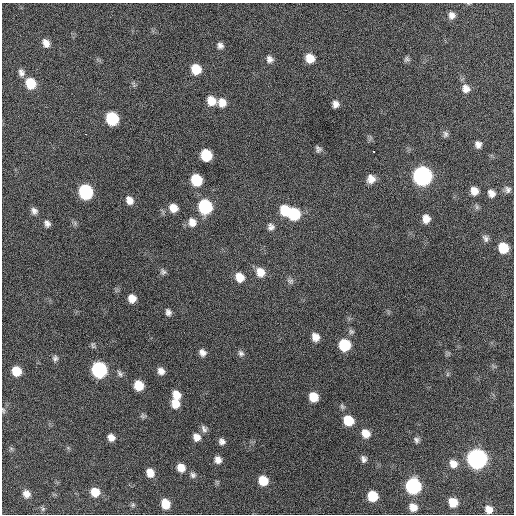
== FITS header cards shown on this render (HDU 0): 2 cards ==
NAXIS1  =                  512 / Axis length
NAXIS2  =                  512 / Axis length

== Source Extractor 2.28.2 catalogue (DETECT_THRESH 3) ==
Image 512 x 512 px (HDU 0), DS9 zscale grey, 1 PNG px = 1 image px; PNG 516 x 516 px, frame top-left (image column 1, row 512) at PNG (2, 3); no overlay
Background 242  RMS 16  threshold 47.7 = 3 sigma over >= 5 px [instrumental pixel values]
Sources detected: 89; all 89 listed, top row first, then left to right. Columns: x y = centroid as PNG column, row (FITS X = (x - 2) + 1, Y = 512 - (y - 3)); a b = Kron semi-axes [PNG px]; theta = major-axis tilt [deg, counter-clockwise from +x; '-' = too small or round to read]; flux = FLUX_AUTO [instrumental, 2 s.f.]
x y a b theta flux
452 15 9 8 - 5800
46 43 10 7 -61 7800
220 45 8 8 - 4200
310 58 9 8 - 15000
269 59 9 8 - 5000
406 59 8 6 64 2500
196 69 9 8 - 23000
21 73 10 7 -69 5000
30 83 10 9 - 30000
466 88 11 10 - 8200
211 101 10 8 -48 14000
222 103 10 9 - 11000
335 104 7 6 - 5400
112 119 9 8 - 69000
85 134 3 2 - 2500
445 134 9 7 -89 3000
478 144 8 7 - 5100
318 149 8 6 -56 3200
374 152 3 3 - 2800
206 155 9 8 - 38000
422 176 10 9 - 390000
371 179 10 10 - 8600
196 180 9 8 - 40000
508 189 8 7 - 3600
474 191 8 7 - 9000
86 192 9 8 - 120000
491 193 9 7 -44 6500
129 200 9 7 -60 7900
205 207 10 9 - 95000
173 208 9 8 - 11000
34 211 9 8 - 4500
285 211 11 9 -68 28000
294 214 10 9 - 50000
426 219 9 7 -89 8900
192 222 11 10 - 9700
47 223 8 7 - 4200
271 227 9 8 - 4700
485 238 10 7 -61 3600
503 248 9 8 - 26000
163 272 8 7 - 2900
260 272 11 9 -56 13000
239 277 10 9 - 14000
290 281 10 7 -23 3600
132 298 8 7 - 11000
168 312 9 7 -71 3900
351 332 8 7 - 2800
315 337 9 8 - 8400
93 345 9 5 -87 2200
344 345 9 9 - 45000
202 352 8 7 - 5500
241 353 9 7 -46 3500
55 358 9 7 80 3200
99 370 10 9 - 160000
16 371 8 8 - 21000
161 371 8 6 -51 6100
120 374 10 6 -56 3200
448 374 6 4 71 1500
139 385 8 7 - 21000
176 395 10 8 -59 13000
313 397 8 7 - 19000
175 403 9 8 - 14000
342 407 8 5 -50 2500
3 410 8 5 -73 1800
143 416 8 6 -35 2300
348 420 9 8 - 28000
204 429 11 7 -59 3900
366 433 10 8 -47 12000
111 437 7 6 - 6600
196 437 9 8 - 7600
416 440 8 6 -75 3100
222 441 7 7 - 4500
364 459 9 7 -73 4000
477 459 10 9 - 490000
218 460 9 8 - 6700
453 464 10 8 -50 9100
181 468 9 8 - 12000
150 473 8 7 - 11000
193 475 8 7 - 3600
263 481 9 8 - 21000
413 486 9 9 - 160000
95 492 9 8 - 16000
26 494 9 8 - 7900
373 496 8 8 - 29000
453 502 8 7 - 17000
165 504 9 7 -75 15000
133 505 7 5 46 1800
413 507 8 7 - 9700
43 509 7 6 - 2000
489 509 8 7 - 8700
At the frame edge (FLAGS 8, measured only in part): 1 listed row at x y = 3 410